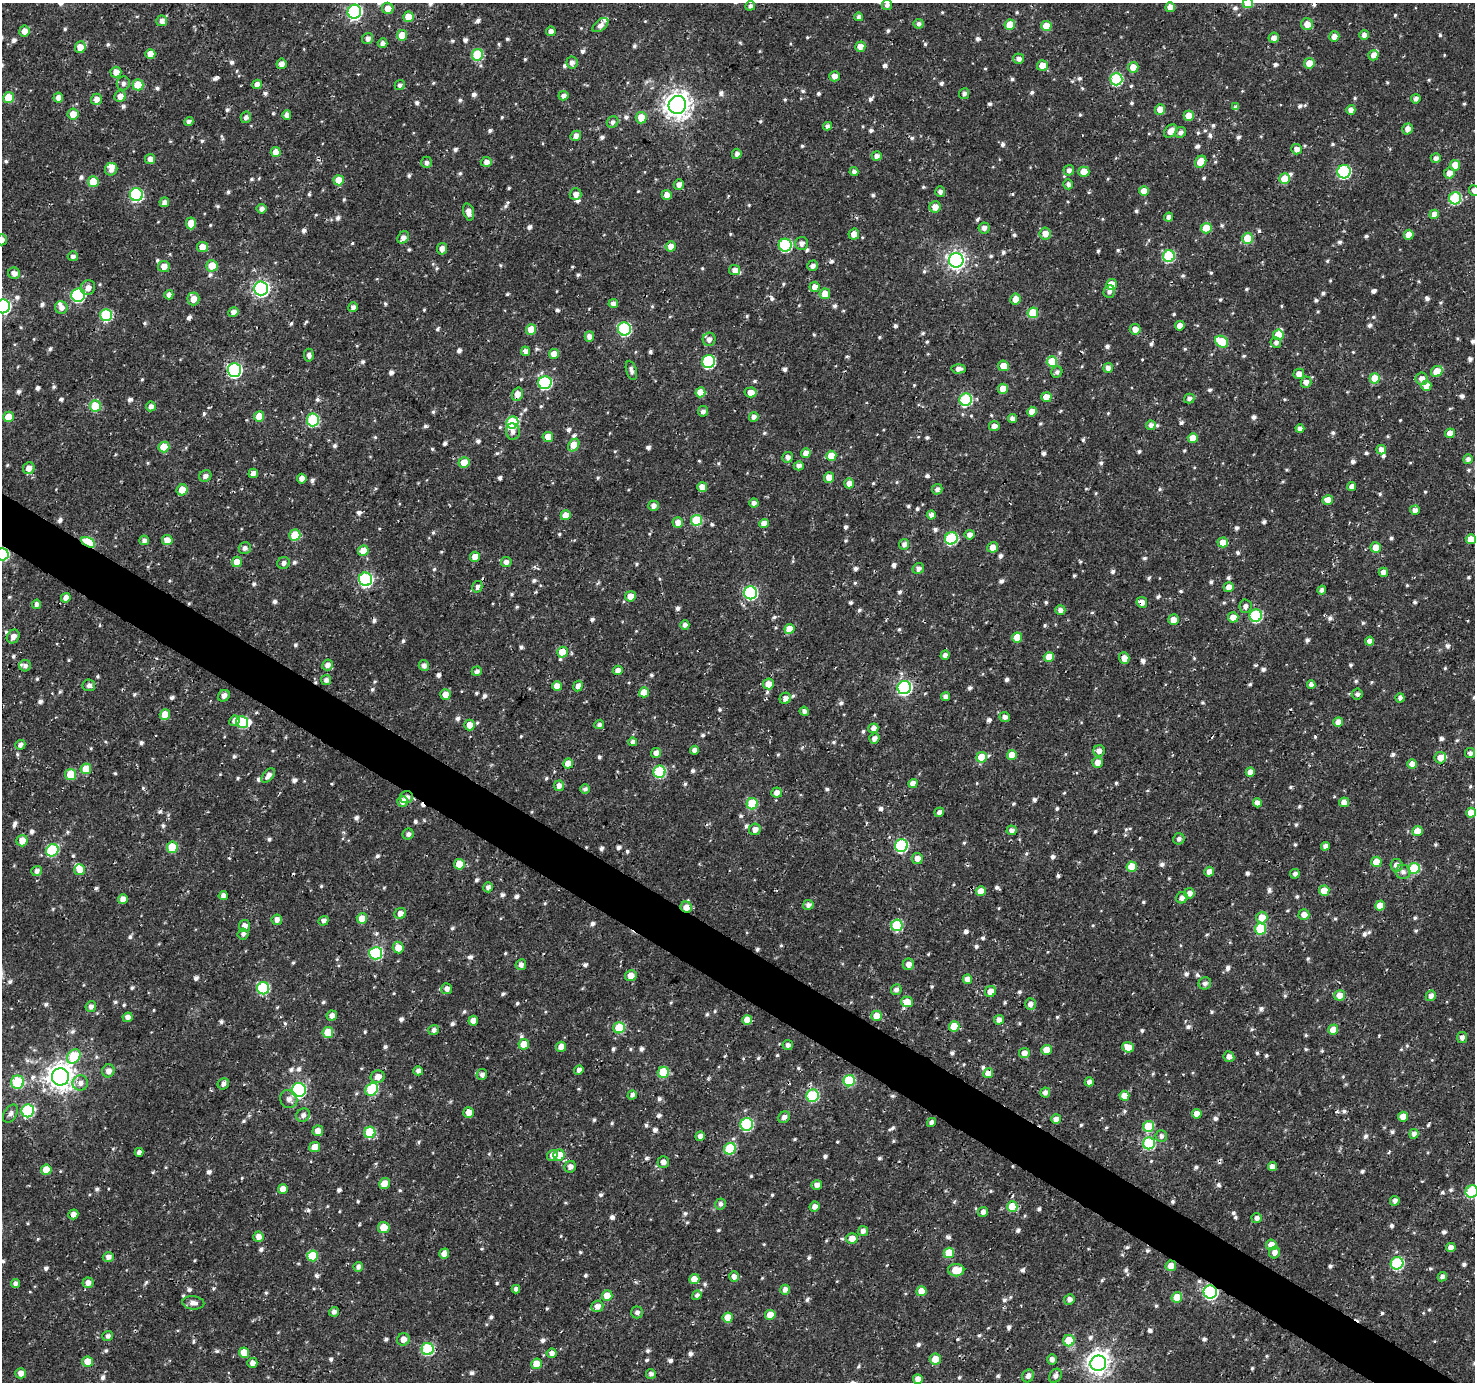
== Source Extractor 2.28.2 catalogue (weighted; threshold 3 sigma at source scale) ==
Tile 6 of 4 x 4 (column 2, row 2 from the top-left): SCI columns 1482-2954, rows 3017-4396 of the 5900 x 5964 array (HDU 1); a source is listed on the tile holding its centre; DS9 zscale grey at full resolution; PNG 1477 x 1384 px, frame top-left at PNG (2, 3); each listed source drawn as its Kron ellipse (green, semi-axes under 4 px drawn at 4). Shown black and unused: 4% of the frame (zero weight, under 3 of 4 exposures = <1% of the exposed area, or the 3 px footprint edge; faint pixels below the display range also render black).
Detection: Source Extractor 2.28.2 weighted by HDU 2 'WHT'; one run over the whole footprint, this tile lists its part. Background 0.00206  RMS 0.0025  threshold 0.0115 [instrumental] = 3 sigma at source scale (4.5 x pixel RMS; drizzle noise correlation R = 1.50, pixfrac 1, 0.0396/0.0396 arcsec/px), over >= 5 px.
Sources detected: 1171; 2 inside a brighter object's white glare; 9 cosmic-ray / hot-pixel residue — neither listed nor drawn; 11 inside a brighter listed object's ellipse — not listed separately; of the other 1149, all 500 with FLUX_AUTO >= 0.945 (the completeness limit of this list) listed and drawn (649 fainter detections not listed), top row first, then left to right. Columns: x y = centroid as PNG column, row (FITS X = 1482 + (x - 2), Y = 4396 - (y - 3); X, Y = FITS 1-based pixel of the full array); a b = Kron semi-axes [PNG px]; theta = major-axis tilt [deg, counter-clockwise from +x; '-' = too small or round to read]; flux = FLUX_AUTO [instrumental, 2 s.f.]
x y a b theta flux
1248 3 5 5 - 5.6
887 5 5 5 - 1.1
750 6 5 4 - 1
1170 7 5 5 - 1.9
388 8 6 5 - 2.7
354 12 7 6 - 52
408 17 5 5 - 4.6
859 17 4 4 - 0.99
162 21 5 5 - 1.5
919 24 5 5 - 0.95
1307 24 6 6 - 2.6
600 25 9 5 39 1.4
1010 25 5 5 - 6
1046 26 5 5 - 5.7
24 31 5 5 - 2.3
551 31 5 4 - 1.5
402 35 5 5 - 4.5
1364 35 5 5 - 1.5
1334 37 5 5 - 1.9
368 38 6 5 - 1.3
1274 38 5 5 - 1.6
382 43 5 5 - 1.4
80 47 6 5 - 3.1
860 47 5 5 - 2.3
150 54 5 5 - 3.7
477 55 6 5 - 14
1373 55 5 5 - 1.8
1019 59 5 5 - 1.4
572 62 6 5 - 1.3
1309 63 5 5 - 3.3
281 64 5 5 - 1.5
1042 65 5 5 - 2.6
1133 67 5 5 - 4.1
116 72 5 5 - 2.5
835 76 5 5 - 1.9
1116 79 6 6 - 24
123 83 7 6 - 1
257 84 5 4 - 1.8
138 85 5 5 - 8.2
400 85 5 5 - 0.97
964 94 5 5 - 0.95
120 96 6 5 - 2
563 96 5 4 - 1.2
8 98 5 5 - 7.2
58 98 5 5 - 1.9
96 99 5 5 - 1.9
1416 99 5 4 - 1.2
677 105 9 8 - 290
1236 107 4 4 - 1.1
1160 109 5 5 - 2.8
1351 110 5 4 - 1.8
73 114 5 5 - 3.8
287 115 5 4 - 1.5
1189 116 5 5 - 3.5
246 117 6 5 - 1.1
641 118 6 5 - 4.6
189 122 5 4 - 0.98
613 122 6 5 - 0.99
827 126 4 4 - 1
1408 129 6 5 - 2
1170 131 7 5 46 2.4
1181 132 6 5 - 1.2
576 136 5 5 - 1.7
1297 149 5 5 - 1.6
276 152 5 5 - 3.2
737 154 5 4 - 1.1
877 156 5 4 - 1.3
1436 158 5 4 - 1.1
150 159 5 5 - 1.8
426 162 6 5 - 0.98
486 162 5 5 - 1.4
1201 162 6 5 - 4.5
1455 165 5 5 - 3.6
111 169 6 6 - 1.5
1069 170 5 5 - 1.1
854 171 4 4 - 1.2
1084 172 5 5 - 3.7
1344 172 7 6 - 34
1449 173 5 5 - 1.9
1285 179 5 5 - 5.4
339 180 5 5 - 4.3
93 182 5 5 - 6.7
1068 184 5 4 - 1
679 185 5 5 - 1.6
1474 190 5 5 - 1.2
940 191 5 5 - 1.1
1144 191 5 5 - 3.2
575 194 6 6 - 1.8
136 195 6 6 - 32
667 195 5 5 - 2
1455 198 6 6 - 23
164 202 5 4 - 1.4
935 207 6 5 - 2.5
261 209 5 5 - 1.3
468 212 9 5 -74 2
1434 214 5 4 - 2.3
1169 217 4 4 - 1.3
191 223 6 5 - 4.1
984 228 5 5 - 1.1
1206 228 5 5 - 5.8
854 234 5 5 - 2.6
1045 234 6 5 - 2.6
1409 235 5 4 - 2.7
403 237 7 5 51 1.5
1248 238 5 5 - 6.7
2 240 5 5 - 1.2
802 243 6 6 - 1.4
785 245 6 6 - 28
671 246 5 5 - 2.3
202 247 5 5 - 3.2
442 249 6 5 - 1.5
73 256 5 5 - 1
1169 256 6 5 - 21
956 260 7 7 - 120
164 266 6 5 - 2.3
212 266 6 5 - 4.6
813 266 5 5 - 1.2
734 270 5 5 - 1.6
14 273 6 5 - 1.6
1111 284 5 5 - 4.4
814 287 5 5 - 2.5
88 288 8 7 - 1.6
261 288 7 7 - 79
1109 292 6 5 - 0.95
825 294 5 5 - 3.5
78 295 7 6 - 30
169 295 4 4 - 1.4
193 299 6 6 - 2.8
1015 299 5 5 - 2.5
613 303 5 4 - 1.4
3 306 7 7 - 54
61 307 6 6 - 1.6
353 307 5 5 - 1.2
233 312 5 4 - 1.6
1033 313 5 5 - 8.4
106 315 6 6 - 19
1180 326 5 4 - 2.8
531 329 5 5 - 3.9
624 329 7 6 - 29
1135 329 5 5 - 2.1
1278 335 5 5 - 4.5
589 337 5 4 - 1.9
709 339 7 6 - 1.6
1222 342 7 5 -34 12
1276 342 5 5 - 1.1
525 351 5 4 - 1.1
554 354 5 5 - 3.3
309 355 6 5 - 1
708 361 6 6 - 31
1052 361 5 5 - 8.2
1003 366 5 5 - 3.4
1108 368 5 4 - 1.3
959 369 7 4 3 1.4
234 370 7 7 - 54
631 370 10 5 -73 1.2
1437 371 6 5 - 5.1
1057 372 5 5 - 1
1299 374 5 5 - 2.1
1375 378 5 5 - 6.1
1422 379 6 6 - 1.9
1306 382 5 5 - 1.5
545 383 6 6 - 32
1426 386 5 5 - 3.5
1003 389 5 5 - 2.8
700 392 5 5 - 3.9
751 392 6 5 - 2.5
517 394 7 5 71 2.7
1046 397 5 5 - 3.3
1189 398 5 5 - 1
966 400 6 6 - 26
96 406 5 5 - 11
151 406 5 5 - 1.5
703 411 5 5 - 1.2
1032 412 5 4 - 2.8
259 416 5 5 - 4.6
8 417 5 5 - 5.6
754 417 5 5 - 1.3
1012 419 4 4 - 1.7
313 420 6 6 - 25
512 423 6 6 - 21
1151 425 5 5 - 1.2
994 426 5 5 - 2
1300 429 4 4 - 1.5
513 432 8 7 - 1.2
1450 433 5 4 - 2.5
548 437 5 5 - 3.6
1193 438 5 5 - 4
574 445 7 5 55 4.9
164 447 5 5 - 7.5
1381 450 5 4 - 1.9
806 453 5 4 - 2.3
831 456 5 5 - 3.8
788 457 5 5 - 1.2
1468 459 5 5 - 1.3
464 462 5 5 - 4.1
799 466 5 4 - 1
29 468 6 5 - 2.2
253 473 5 4 - 1.8
205 476 6 5 - 1.1
829 477 5 5 - 2.9
302 479 5 4 - 2.2
849 483 5 5 - 2.1
702 487 5 5 - 2.9
1352 487 4 4 - 1.5
937 489 5 5 - 1
182 490 5 5 - 4.2
1328 500 5 4 - 2.5
754 503 4 4 - 1.2
653 506 5 5 - 1.4
1415 510 5 4 - 1.5
566 515 5 5 - 3.6
931 515 4 4 - 1.2
697 520 5 5 - 15
678 522 5 5 - 2.4
764 523 5 4 - 2.4
295 535 5 5 - 10
970 535 5 5 - 1.6
951 538 6 6 - 29
1471 539 5 5 - 3.7
144 540 5 4 - 1.1
167 540 5 5 - 2.9
88 542 7 4 -29 21
1223 542 5 5 - 3.4
904 544 5 5 - 1.2
993 547 5 5 - 2.5
245 548 6 5 - 1.2
1376 548 5 5 - 3.4
363 551 5 5 - 4
2 554 6 6 - 27
475 557 5 5 - 3
237 562 5 5 - 3.7
506 562 5 5 - 1.4
283 563 6 6 - 1
918 569 6 5 - 1.3
1383 572 5 4 - 1.5
366 579 7 6 - 41
477 587 6 5 - 0.98
1229 587 5 4 - 2.3
1322 590 4 4 - 1
750 593 6 6 - 40
630 596 5 5 - 3.2
66 598 5 4 - 1.8
1142 602 5 5 - 1.8
37 604 4 4 - 1.3
1245 606 6 6 - 1.3
1060 610 5 4 - 1.4
1256 616 6 6 - 25
1233 617 5 5 - 3.1
1173 620 5 5 - 2.5
685 625 5 4 - 1.2
789 629 5 5 - 4.5
13 636 7 6 - 1.8
1017 637 5 5 - 3.8
1370 641 4 4 - 1.7
562 652 5 5 - 4.9
945 655 5 4 - 1.2
1049 657 5 4 - 4.2
1124 658 5 5 - 2.3
327 665 5 5 - 1.7
25 666 6 5 - 0.95
424 666 5 5 - 1.3
618 670 5 4 - 1.9
477 671 5 4 - 1.2
326 680 5 5 - 1.1
768 684 5 5 - 2.7
1311 684 4 4 - 1.2
89 685 6 6 - 1.1
557 686 5 5 - 3.4
578 686 5 4 - 1.4
904 687 7 6 - 51
644 692 5 5 - 3.3
445 694 5 5 - 2.5
1357 694 5 5 - 0.95
224 696 6 5 - 1.7
945 696 4 4 - 1.3
785 698 6 5 - 1.5
1400 698 4 4 - 1
804 711 4 4 - 0.98
165 715 5 5 - 5.7
1005 717 5 5 - 1.3
234 721 5 5 - 1.8
242 722 6 6 - 14
1338 722 5 4 - 2.2
599 724 5 4 - 1
470 725 5 5 - 2.6
873 728 5 4 - 1.7
874 738 5 5 - 1.3
633 742 4 4 - 1.1
20 745 5 4 - 1.1
695 750 4 4 - 1.5
1099 751 6 5 - 1.7
656 753 5 5 - 1.7
1470 753 5 5 - 1.1
1012 755 5 5 - 3.3
982 757 5 5 - 7.2
1440 758 6 5 - 2.5
1097 762 5 5 - 2.3
568 764 5 5 - 3.5
1412 764 5 5 - 1.9
86 769 5 5 - 5.2
659 772 6 6 - 23
1250 772 5 4 - 1.7
70 774 5 5 - 6.3
268 775 8 5 49 1.5
913 784 5 4 - 2.3
559 786 5 5 - 1.7
585 789 5 4 - 0.95
777 792 5 5 - 1.7
406 797 6 6 - 1.2
403 801 5 5 - 2.6
1344 802 5 5 - 2
1257 803 4 4 - 1.8
752 804 6 5 - 13
939 812 5 4 - 1.3
1471 813 5 4 - 3.6
755 829 6 5 - 1.8
1011 830 5 5 - 1.3
1417 831 5 5 - 3.1
408 834 5 5 - 0.98
1179 839 6 5 - 1
22 841 6 5 - 3.4
901 846 6 6 - 35
1325 846 4 4 - 1.3
172 847 5 5 - 10
52 850 6 6 - 21
917 858 5 5 - 2.1
1376 862 5 5 - 4.3
459 864 5 5 - 4.3
1396 865 6 6 - 1.6
1132 867 5 5 - 5.2
1414 868 6 5 - 16
80 870 5 5 - 3
37 871 5 5 - 1.2
1209 872 5 4 - 1.7
1403 872 7 7 - 1.3
1295 874 4 4 - 1.1
488 887 5 5 - 1.1
981 891 5 4 - 3.1
1324 891 5 5 - 4.1
1189 893 5 5 - 1.6
223 896 5 4 - 1.3
1182 898 6 5 - 1.5
123 899 5 4 - 2.2
808 905 5 5 - 1
1380 906 5 5 - 4
686 907 6 5 - 2.6
400 913 6 5 - 1.9
1304 915 5 5 - 2
1262 917 6 5 - 3.8
362 918 5 5 - 4.5
277 920 5 5 - 1.6
323 921 5 4 - 1
897 925 6 5 - 19
244 926 6 5 - 1.9
1261 929 6 5 - 15
243 934 5 5 - 1
398 947 6 5 - 3.9
376 953 6 6 - 27
908 964 6 5 - 1.5
521 965 5 5 - 1.3
631 976 5 5 - 2.6
967 979 5 4 - 1.8
1205 983 6 6 - 1.2
263 988 6 6 - 22
447 989 5 5 - 1.3
896 990 5 5 - 1.2
990 991 6 5 - 2.8
1340 995 5 5 - 2.9
1431 996 5 5 - 1.4
907 1002 5 5 - 4.4
1030 1004 5 5 - 1.5
91 1007 5 5 - 1.3
332 1016 5 5 - 1.5
877 1016 5 5 - 4
128 1017 5 4 - 1.5
747 1020 5 5 - 3.9
999 1020 5 5 - 1.5
473 1021 5 4 - 2.3
954 1026 5 5 - 6.6
619 1028 5 5 - 12
433 1030 5 5 - 1
1333 1030 5 5 - 3.6
328 1032 5 5 - 7.5
1462 1038 5 5 - 1.4
524 1044 5 5 - 3.5
788 1045 5 5 - 1
561 1047 5 5 - 2.5
1128 1047 5 5 - 3.9
1047 1050 5 5 - 3.8
1024 1053 5 5 - 2
74 1056 8 6 57 14
1229 1057 5 5 - 1.6
579 1070 5 4 - 1.1
108 1071 6 6 - 1.7
418 1071 5 4 - 1.3
663 1072 5 5 - 11
988 1073 5 5 - 3.1
482 1074 5 5 - 1.1
61 1077 8 8 - 310
378 1077 7 6 - 2.3
849 1081 6 5 - 18
17 1082 6 6 - 17
1089 1082 4 4 - 1.2
80 1083 8 7 - 1.6
223 1084 6 5 - 1.2
372 1089 7 5 51 20
299 1090 7 7 - 48
1045 1092 5 5 - 1.3
632 1095 5 4 - 1.2
813 1096 6 6 - 23
1124 1096 5 5 - 3.7
289 1099 9 8 - 1.5
28 1111 6 6 - 26
469 1112 5 5 - 2.7
10 1114 10 6 59 1.2
1197 1114 5 5 - 2.1
303 1115 7 6 - 1.2
784 1117 6 5 - 1.2
1403 1117 5 5 - 3.2
1056 1119 5 4 - 1.9
932 1122 5 4 - 1.3
747 1124 6 6 - 28
1149 1127 6 5 - 12
318 1131 5 5 - 2.2
370 1132 6 5 - 13
1414 1134 5 4 - 1.3
700 1136 5 4 - 1.5
1161 1136 6 6 - 1
1149 1143 6 6 - 25
315 1147 5 5 - 3
730 1149 6 5 - 14
139 1152 4 4 - 1
552 1155 5 5 - 2.2
559 1155 5 5 - 5
663 1162 6 5 - 1.6
570 1167 6 5 - 1.6
1272 1167 4 4 - 1.8
46 1170 5 5 - 4.5
384 1184 6 5 - 3.2
817 1185 5 4 - 1.6
283 1189 5 5 - 2.7
1472 1192 6 6 - 27
1395 1201 5 5 - 1.1
720 1204 5 5 - 1.1
814 1207 5 5 - 1.6
1012 1207 5 5 - 7.3
983 1212 5 5 - 1.5
73 1214 5 5 - 1.7
1257 1218 5 5 - 1.1
384 1228 6 5 - 3.8
863 1231 5 5 - 1.3
258 1237 5 5 - 1.9
852 1239 5 5 - 2.8
1271 1245 5 5 - 3.6
1451 1247 5 4 - 1.7
1274 1252 6 5 - 1.5
949 1253 5 5 - 7.7
444 1254 5 5 - 2.1
312 1256 5 5 - 10
108 1257 5 5 - 1.4
1397 1263 6 6 - 28
1171 1266 5 5 - 2.6
358 1267 5 4 - 1
956 1270 8 6 1 5.6
734 1277 5 5 - 1.3
1442 1277 5 4 - 1.3
694 1279 5 5 - 3
88 1283 5 5 - 1.8
15 1284 5 4 - 1.3
516 1289 4 4 - 1.2
785 1290 5 4 - 1.5
921 1291 5 5 - 4.1
1210 1292 6 6 - 56
697 1295 5 4 - 0.96
607 1296 5 5 - 5
1177 1297 5 5 - 5.9
1069 1299 5 5 - 1.4
193 1303 11 6 -5 1.7
597 1306 6 5 - 1.7
334 1312 5 4 - 1.3
637 1312 6 5 - 1.1
770 1315 5 5 - 3.2
728 1318 5 5 - 4.9
108 1336 5 5 - 0.95
403 1339 6 6 - 2.2
1069 1341 6 5 - 6.4
428 1349 6 6 - 23
244 1353 5 5 - 4.6
551 1353 5 5 - 1.3
935 1359 5 5 - 3.8
1052 1360 5 4 - 1.2
88 1362 5 5 - 5.1
252 1363 5 5 - 1.6
1098 1363 8 7 - 200
536 1364 5 5 - 4.9
21 1373 5 5 - 1.8
651 1374 5 5 - 1
1028 1376 6 5 - 1.3
1055 1376 7 6 - 1.2
918 1379 5 5 - 2.1
Overlapping masked pixels (flux is a lower limit): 11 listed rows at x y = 708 361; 517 394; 88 542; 2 554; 477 587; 1142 602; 406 797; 686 907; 988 1073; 1012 1207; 1210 1292
Isophote crosses this tile's border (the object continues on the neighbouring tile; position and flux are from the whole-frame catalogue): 7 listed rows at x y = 1248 3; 1474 190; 2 240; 3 306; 2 554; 1472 1192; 1098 1363